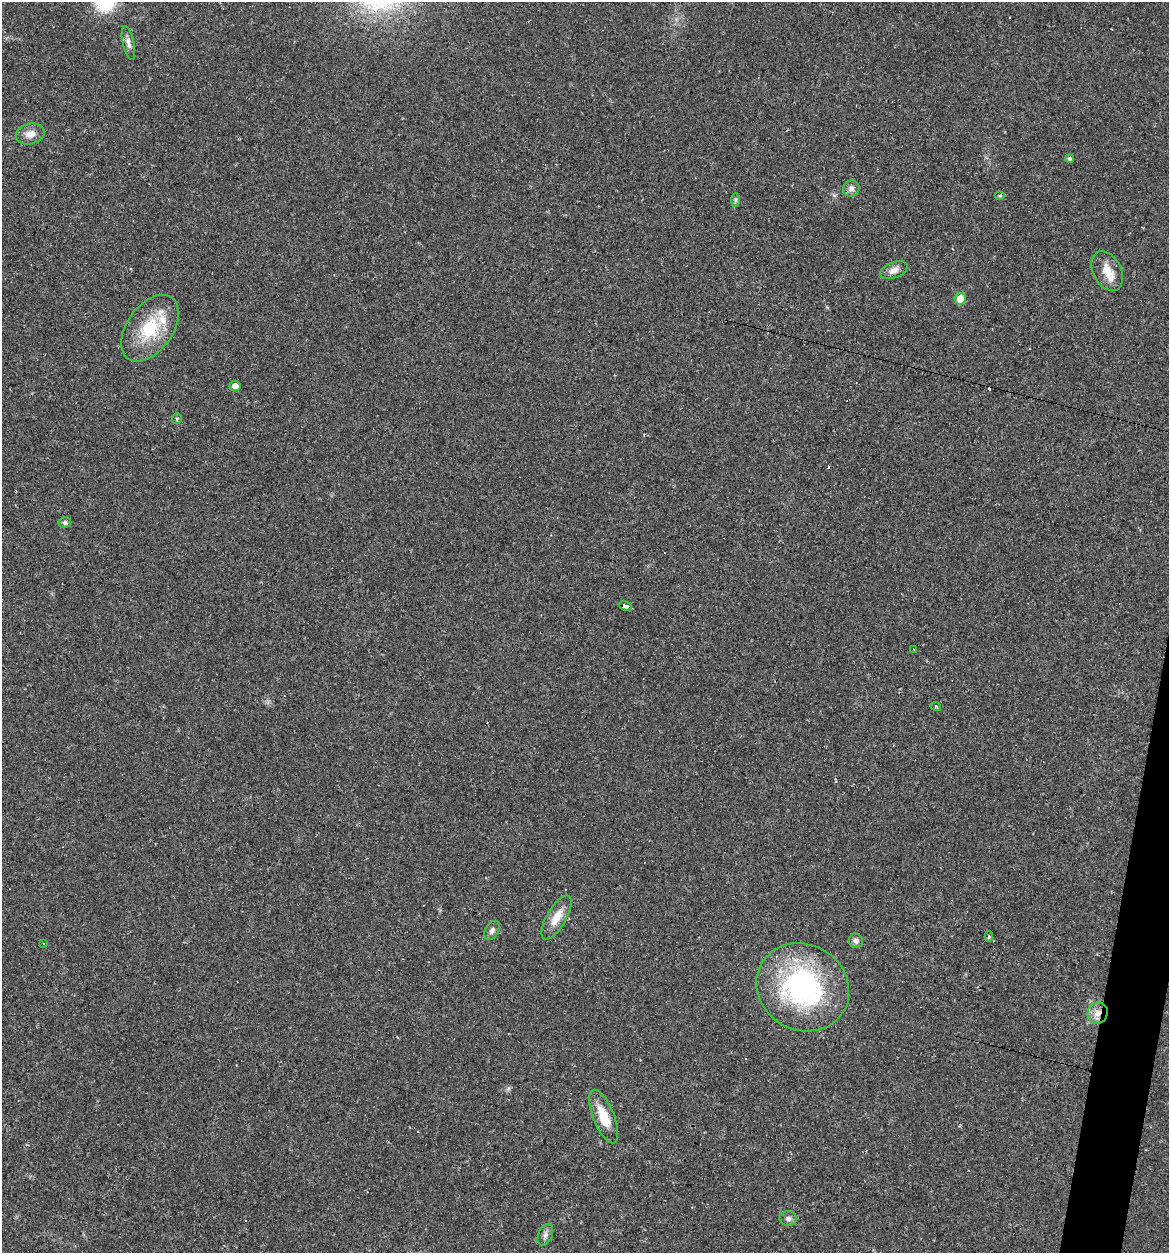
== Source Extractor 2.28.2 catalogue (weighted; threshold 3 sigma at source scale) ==
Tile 6 of 4 x 4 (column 2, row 2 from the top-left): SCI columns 1444-2610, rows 2576-3826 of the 5079 x 5086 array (HDU 1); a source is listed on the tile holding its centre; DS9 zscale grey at full resolution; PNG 1171 x 1255 px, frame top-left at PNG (2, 2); each listed source drawn as its Kron ellipse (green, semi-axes under 4 px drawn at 4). Shown black and unused: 2% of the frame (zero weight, under 2 of 3 exposures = <1% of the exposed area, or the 3 px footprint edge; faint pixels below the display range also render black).
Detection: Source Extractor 2.28.2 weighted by HDU 2 'WHT'; one run over the whole footprint, this tile lists its part. Background 0.0227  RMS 0.0044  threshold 0.0197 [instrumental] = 3 sigma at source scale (4.5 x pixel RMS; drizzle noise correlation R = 1.50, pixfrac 1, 0.05/0.05 arcsec/px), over >= 5 px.
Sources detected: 38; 11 cosmic-ray / hot-pixel residue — neither listed nor drawn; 1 inside a brighter listed object's ellipse — not listed separately; the other 26 listed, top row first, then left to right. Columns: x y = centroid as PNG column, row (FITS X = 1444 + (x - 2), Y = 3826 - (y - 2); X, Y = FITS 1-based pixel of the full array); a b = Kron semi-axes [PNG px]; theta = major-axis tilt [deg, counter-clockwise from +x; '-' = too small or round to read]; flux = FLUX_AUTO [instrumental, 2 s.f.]
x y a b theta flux
128 43 17 5 -78 2.2
30 134 14 10 13 3.8
1070 158 4 4 - 1
851 189 8 8 - 2
1000 196 5 3 - 0.46
735 200 7 4 89 0.82
894 270 14 8 20 2.7
1107 271 21 14 -62 7
960 299 6 5 - 6.9
150 328 37 23 54 22
235 386 5 5 - 2.6
177 419 5 5 - 0.62
65 523 6 5 - 1.2
626 606 7 4 -16 48
914 649 3 3 - 1.1
936 707 5 3 - 0.44
556 917 25 9 60 6.9
492 930 10 6 60 1.7
989 936 5 4 - 0.69
856 941 7 7 - 1.5
43 943 3 2 - 0.43
803 987 47 43 -32 84
1098 1013 11 10 - 3.8
604 1117 28 10 -68 10
788 1218 9 7 -2 1.5
545 1235 11 7 68 1.9
Overlapping masked pixels (flux is a lower limit): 2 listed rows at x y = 626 606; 1098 1013